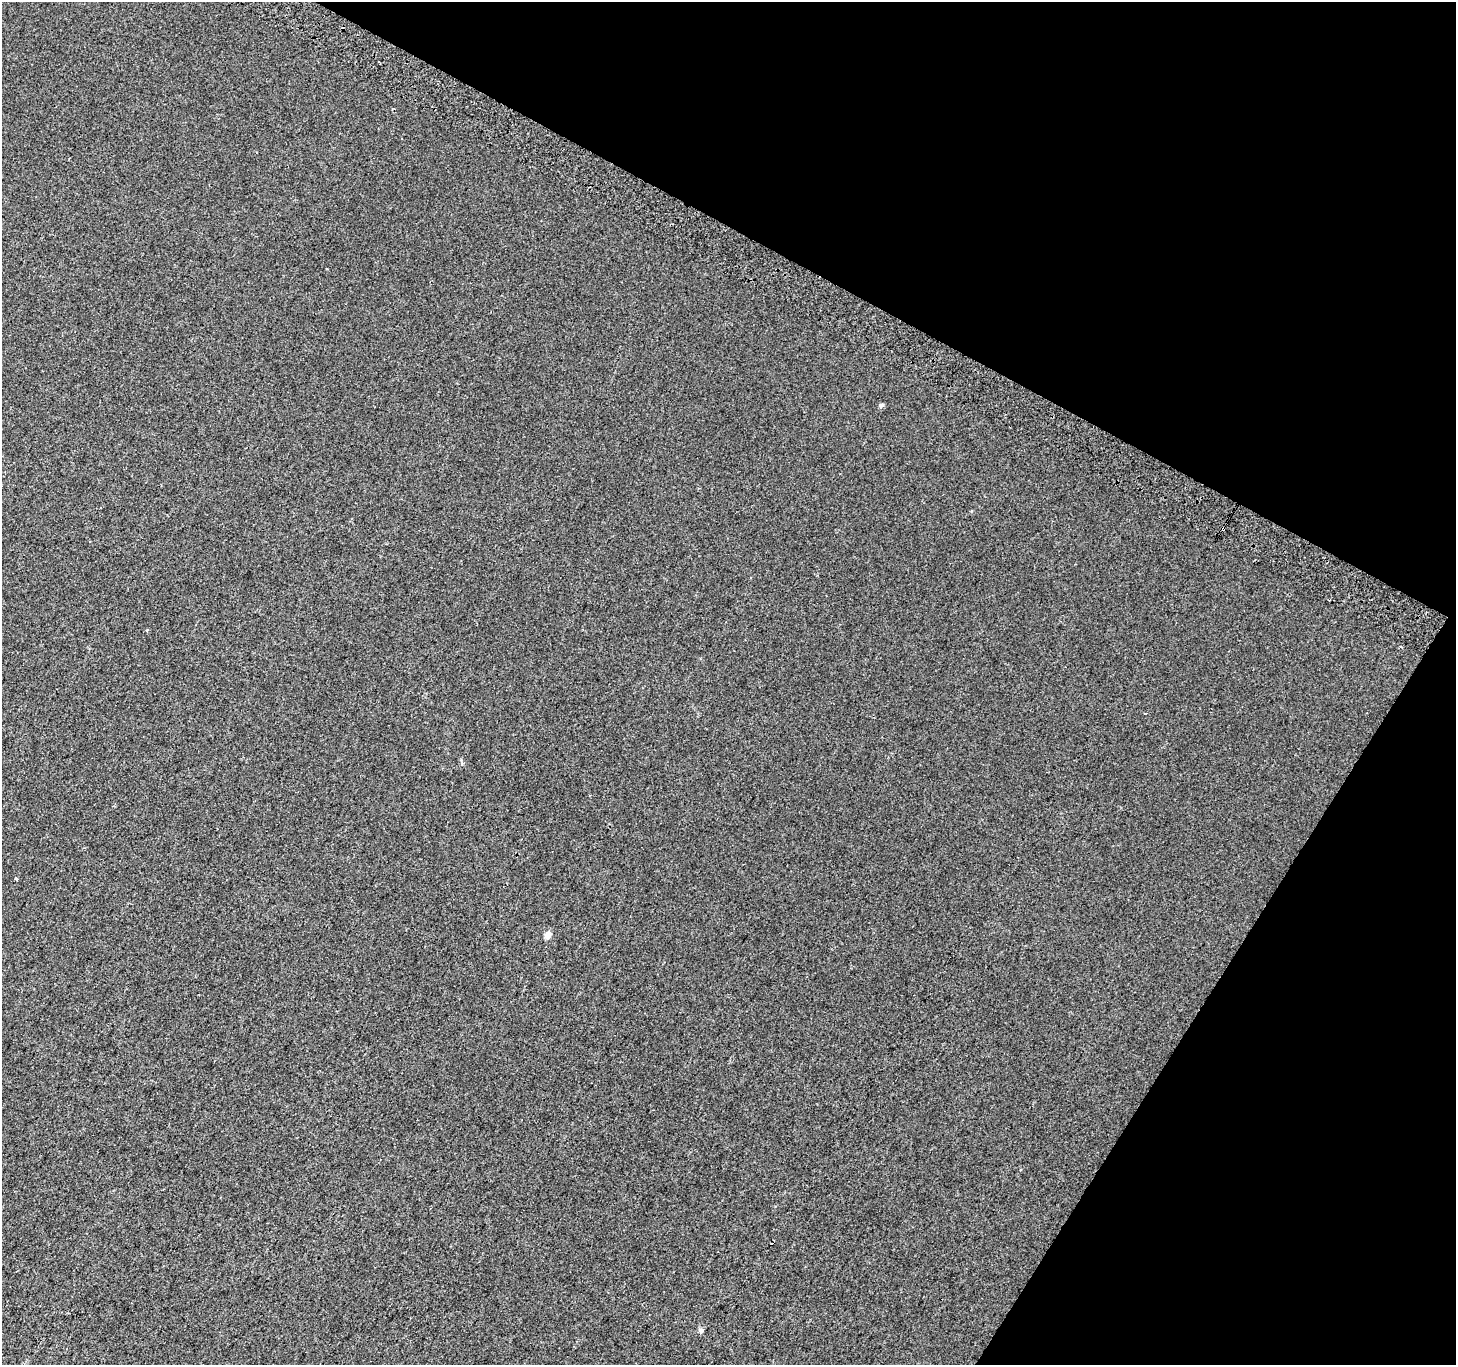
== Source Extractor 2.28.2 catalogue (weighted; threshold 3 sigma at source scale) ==
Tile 8 of 4 x 4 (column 4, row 2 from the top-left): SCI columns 4393-5846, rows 3024-4386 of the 5868 x 5981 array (HDU 1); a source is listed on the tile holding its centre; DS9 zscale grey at full resolution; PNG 1458 x 1367 px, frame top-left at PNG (2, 2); no overlay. Shown black and unused: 27% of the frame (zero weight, under 2 of 3 exposures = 2% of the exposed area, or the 3 px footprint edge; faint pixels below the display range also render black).
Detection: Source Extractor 2.28.2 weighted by HDU 2 'WHT'; one run over the whole footprint, this tile lists its part. Background 0.00199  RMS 0.0054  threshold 0.0244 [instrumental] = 3 sigma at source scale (4.5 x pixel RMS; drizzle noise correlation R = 1.50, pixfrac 1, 0.0396/0.0396 arcsec/px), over >= 5 px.
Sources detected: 7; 2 cosmic-ray / hot-pixel residue — not listed; the other 5 listed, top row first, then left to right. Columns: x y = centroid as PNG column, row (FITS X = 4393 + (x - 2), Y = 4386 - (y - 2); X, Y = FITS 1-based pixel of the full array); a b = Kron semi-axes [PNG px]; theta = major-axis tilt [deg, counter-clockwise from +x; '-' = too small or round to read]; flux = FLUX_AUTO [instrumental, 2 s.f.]
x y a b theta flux
881 405 7 4 19 0.77
1223 529 3 3 - 22
16 878 3 3 - 0.84
548 935 5 5 - 5.7
701 1330 6 6 - 1.2
Overlapping masked pixels (flux is a lower limit): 1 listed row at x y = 1223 529